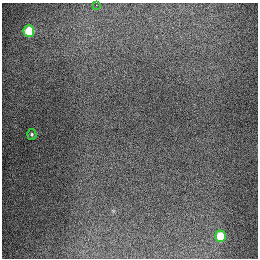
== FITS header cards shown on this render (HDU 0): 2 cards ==
NAXIS1  =                  256
NAXIS2  =                  256

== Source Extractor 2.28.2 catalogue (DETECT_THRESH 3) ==
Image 256 x 256 px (HDU 0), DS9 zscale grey, 1 PNG px = 1 image px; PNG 260 x 260 px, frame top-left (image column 1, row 256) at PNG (2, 3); each listed source drawn as its Kron ellipse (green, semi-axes under 4 px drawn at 4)
Background 1310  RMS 27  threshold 81.1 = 3 sigma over >= 5 px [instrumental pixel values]
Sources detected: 4; all 4 listed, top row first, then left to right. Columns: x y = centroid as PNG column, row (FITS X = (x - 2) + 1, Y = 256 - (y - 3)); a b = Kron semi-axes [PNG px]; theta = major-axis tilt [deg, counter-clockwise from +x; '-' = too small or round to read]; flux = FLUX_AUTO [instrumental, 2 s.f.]
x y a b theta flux
96 5 2 2 - 960
29 31 6 5 - 91000
32 134 5 4 - 2500
221 236 6 5 - 73000